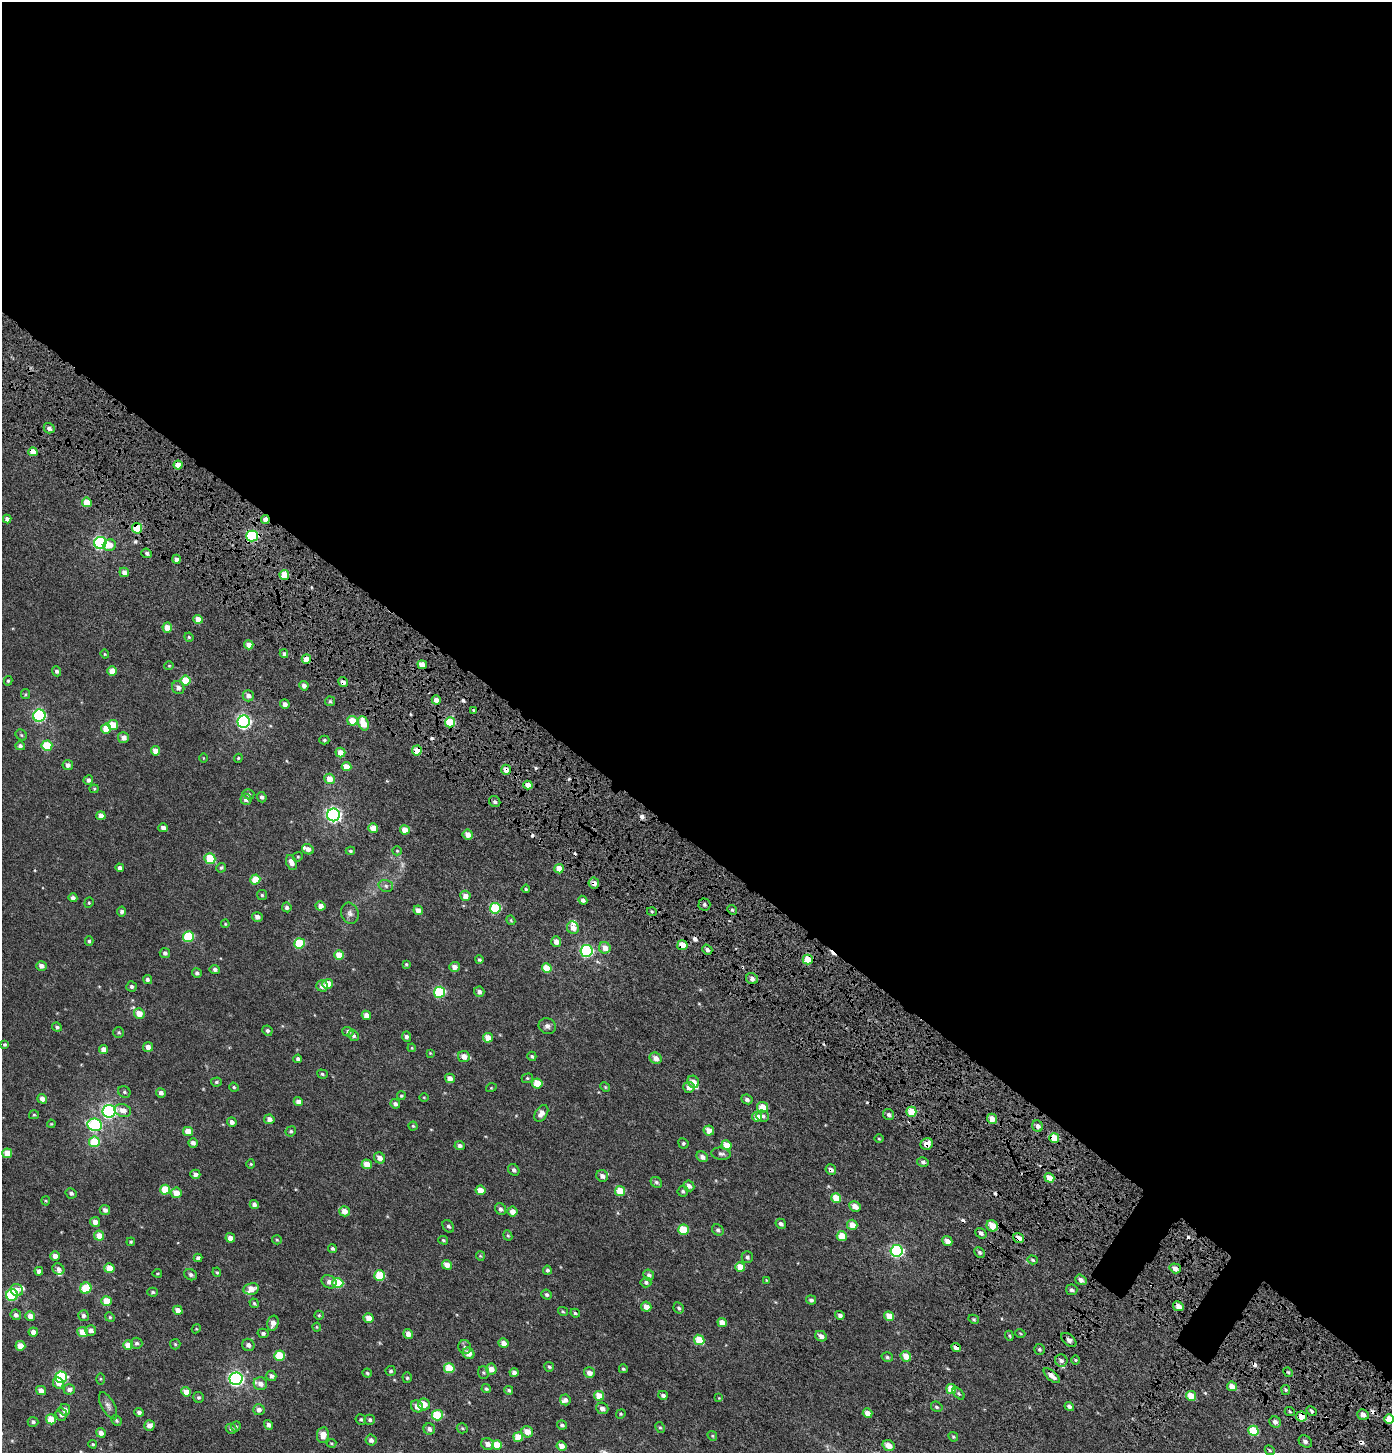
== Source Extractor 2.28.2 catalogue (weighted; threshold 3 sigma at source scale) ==
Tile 3 of 4 x 4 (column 3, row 1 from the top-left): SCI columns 3245-4634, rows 4647-6097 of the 6412 x 6360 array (HDU 1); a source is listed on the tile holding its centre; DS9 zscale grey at full resolution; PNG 1394 x 1455 px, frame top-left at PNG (2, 2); each listed source drawn as its Kron ellipse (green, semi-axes under 4 px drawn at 4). Shown black and unused: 59% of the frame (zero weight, under 8 of 15 exposures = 14% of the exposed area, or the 3 px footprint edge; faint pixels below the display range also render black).
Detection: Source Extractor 2.28.2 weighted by HDU 2 'WHT'; one run over the whole footprint, this tile lists its part. Background -3.45e-04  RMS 0.0016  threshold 0.0067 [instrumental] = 3 sigma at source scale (4.09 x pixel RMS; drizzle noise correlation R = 1.36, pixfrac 0.8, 0.0396/0.0396 arcsec/px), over >= 5 px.
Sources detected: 418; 16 cosmic-ray / hot-pixel residue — neither listed nor drawn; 7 inside a brighter listed object's ellipse — not listed separately; the other 395 listed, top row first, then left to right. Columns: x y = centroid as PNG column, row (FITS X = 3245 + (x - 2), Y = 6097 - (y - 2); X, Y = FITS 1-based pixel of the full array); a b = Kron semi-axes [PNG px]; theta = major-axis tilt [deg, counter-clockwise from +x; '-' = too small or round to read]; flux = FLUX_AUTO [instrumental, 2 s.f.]
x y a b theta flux
49 428 5 5 - 0.57
33 452 4 4 - 1.7
178 465 4 4 - 1.7
87 502 5 5 - 1.9
7 519 4 4 - 0.52
265 520 4 4 - 0.99
137 528 5 5 - 4.6
252 536 6 5 - 15
100 543 6 6 - 20
110 545 6 5 - 1.2
147 553 5 4 - 0.35
176 559 4 4 - 0.58
124 572 5 4 - 0.64
284 575 5 5 - 2.3
198 619 4 4 - 1.4
167 627 5 5 - 1.3
189 637 5 4 - 0.17
249 645 4 4 - 1.1
105 654 4 4 - 0.15
284 654 4 4 - 0.28
306 659 5 4 - 1.7
422 665 5 4 - 1.1
169 666 4 4 - 0.15
57 671 5 4 - 0.35
112 671 4 4 - 1.8
186 680 5 5 - 3.8
8 681 5 4 - 0.19
343 682 5 4 - 0.7
304 686 5 4 - 0.57
178 688 7 6 - 0.56
25 694 5 4 - 0.15
248 696 6 5 - 0.61
436 700 4 4 - 0.72
330 701 5 5 - 0.2
285 704 5 4 - 0.6
474 710 3 3 - 0.14
39 716 6 6 - 17
352 721 5 5 - 2.5
244 722 6 6 - 28
450 722 5 5 - 4.9
363 723 7 5 -71 2.3
113 725 5 5 - 2.5
106 728 5 5 - 2.4
21 735 6 5 - 0.21
123 738 5 5 - 0.75
324 740 5 4 - 0.22
20 746 5 4 - 0.37
47 746 5 5 - 4.9
155 751 4 4 - 1.2
417 751 5 5 - 2
340 753 5 5 - 1.4
203 758 5 3 - 0.1
238 758 4 4 - 0.15
68 765 5 5 - 0.52
347 767 5 4 - 1.7
506 770 5 4 - 0.94
329 779 5 5 - 1.7
88 780 5 5 - 0.45
528 785 4 4 - 1.1
94 789 4 4 - 0.15
248 794 6 5 - 0.26
262 797 5 4 - 0.35
246 799 5 5 - 0.56
495 802 6 5 - 0.32
333 815 6 6 - 33
101 816 4 4 - 0.78
163 828 4 4 - 0.5
373 828 5 4 - 1.6
405 830 5 4 - 1.5
468 835 5 5 - 1.1
308 849 6 5 - 0.61
350 851 5 4 - 0.23
397 851 5 4 - 0.16
298 857 5 4 - 0.17
210 858 5 5 - 4.4
291 863 8 5 -68 0.77
120 868 4 4 - 0.45
221 868 5 4 - 0.24
559 869 5 4 - 1.6
255 879 5 5 - 2.8
594 883 5 5 - 0.78
386 886 7 5 -16 0.35
526 889 4 4 - 0.23
262 895 5 5 - 0.21
465 896 5 5 - 0.92
73 898 4 4 - 0.48
583 900 4 4 - 0.41
89 903 5 4 - 0.17
704 904 6 6 - 0.37
320 906 5 4 - 0.84
287 907 5 4 - 0.35
495 908 5 5 - 7.2
418 910 5 4 - 0.77
732 910 5 4 - 0.22
122 912 5 4 - 0.35
652 912 5 3 - 0.17
350 913 11 8 -71 0.57
257 917 5 5 - 0.67
511 920 5 4 - 0.16
225 924 4 3 - 0.13
573 928 6 5 - 1
188 936 5 5 - 7.1
89 941 4 4 - 0.23
556 942 5 5 - 0.88
299 943 5 5 - 6.2
682 945 5 5 - 2.2
605 948 6 5 - 1.1
707 949 5 4 - 0.45
586 951 6 6 - 18
165 953 5 5 - 0.38
339 955 5 4 - 2.1
808 959 5 5 - 3.2
479 960 4 4 - 0.23
406 964 3 3 - 0.15
41 966 5 5 - 0.67
454 967 5 5 - 0.73
547 968 5 5 - 2.5
215 969 5 4 - 0.34
197 973 5 4 - 0.34
752 979 6 5 - 0.54
147 980 5 4 - 0.33
328 984 5 5 - 2.5
322 986 6 5 - 0.58
131 987 5 5 - 0.34
439 992 5 5 - 9.5
479 992 5 5 - 0.51
139 1013 5 5 - 1.5
366 1015 5 4 - 0.84
547 1026 9 8 - 0.51
57 1027 5 4 - 0.25
267 1031 5 5 - 0.31
119 1032 5 5 - 0.2
348 1032 5 5 - 0.37
354 1036 5 5 - 0.32
406 1037 5 4 - 0.36
488 1038 5 4 - 1.4
5 1044 4 4 - 0.21
148 1047 5 4 - 0.81
412 1048 4 4 - 0.13
104 1049 4 4 - 0.96
430 1053 4 4 - 0.1
464 1056 6 5 - 1
532 1056 5 4 - 0.24
656 1058 6 5 - 0.75
298 1059 4 4 - 0.32
322 1074 5 4 - 0.2
450 1078 5 4 - 0.93
527 1078 6 4 20 0.2
216 1082 5 4 - 0.23
693 1082 6 5 - 1.1
537 1083 5 5 - 3.4
234 1087 5 4 - 0.19
605 1087 5 4 - 0.17
689 1087 5 5 - 0.88
491 1088 5 3 - 0.12
124 1092 6 5 - 0.24
161 1093 5 4 - 0.51
401 1096 4 4 - 0.17
424 1097 4 3 - 0.11
42 1099 5 4 - 0.81
747 1099 6 4 -25 0.41
298 1102 5 4 - 0.74
395 1104 5 4 - 0.41
762 1107 5 5 - 2.1
123 1110 8 6 -16 1
109 1111 6 6 - 29
911 1112 5 5 - 3.4
541 1113 9 6 57 0.96
34 1115 5 4 - 0.16
888 1115 6 5 - 0.42
763 1116 6 5 - 0.33
757 1117 5 5 - 1.2
269 1119 5 4 - 0.61
992 1119 5 5 - 1.6
232 1122 5 4 - 0.5
51 1124 4 4 - 0.13
95 1125 7 6 - 14
413 1126 4 4 - 0.16
1038 1126 6 5 - 0.63
709 1130 5 5 - 1.2
291 1131 5 5 - 0.26
188 1132 5 4 - 1.7
1054 1138 5 5 - 2.9
879 1139 5 3 - 0.13
94 1142 5 5 - 4.5
193 1143 5 4 - 0.5
683 1143 5 5 - 0.22
927 1144 6 5 - 1.2
727 1145 5 5 - 2.1
460 1146 5 4 - 0.41
7 1153 5 5 - 2.1
721 1154 10 6 -7 0.4
702 1157 6 5 - 0.53
380 1158 6 5 - 0.86
923 1162 6 5 - 0.36
251 1164 4 4 - 0.14
367 1164 5 4 - 1.5
514 1170 6 5 - 0.39
831 1170 5 5 - 0.54
195 1174 5 4 - 0.55
602 1176 6 5 - 0.62
1049 1178 5 4 - 1.4
656 1182 6 5 - 0.29
689 1186 6 5 - 0.58
165 1190 5 5 - 3.7
480 1190 5 4 - 1.6
620 1191 5 5 - 2.8
683 1191 5 5 - 0.23
71 1193 6 5 - 0.36
176 1193 5 5 - 1.5
836 1198 5 4 - 2.5
46 1201 4 4 - 0.14
254 1204 5 4 - 0.42
855 1206 6 5 - 1.2
501 1209 6 5 - 0.38
105 1210 5 5 - 0.52
344 1211 5 5 - 1.1
512 1212 5 5 - 0.95
95 1222 5 4 - 0.84
781 1224 5 4 - 0.42
852 1225 5 5 - 1.4
448 1226 7 5 -52 0.32
992 1226 6 5 - 2.2
683 1230 5 5 - 4.3
718 1230 6 5 - 0.33
981 1233 6 4 -36 0.43
508 1235 5 4 - 0.17
99 1236 5 5 - 1.5
842 1236 5 5 - 2.7
230 1238 5 4 - 0.87
1018 1238 6 4 -37 0.97
277 1240 5 4 - 0.16
443 1240 5 4 - 0.18
947 1241 5 4 - 0.97
131 1242 4 3 - 0.15
332 1249 4 4 - 0.27
897 1251 6 6 - 18
979 1252 5 5 - 0.29
55 1256 5 5 - 0.79
480 1256 5 4 - 0.14
747 1257 6 5 - 0.34
198 1258 4 4 - 0.37
1033 1260 5 4 - 0.23
447 1265 5 4 - 1.2
740 1267 5 5 - 2.1
109 1268 5 5 - 1.5
1175 1268 6 5 - 0.78
58 1269 6 5 - 0.51
547 1270 4 4 - 0.29
39 1271 4 4 - 0.56
217 1272 5 4 - 0.15
157 1273 5 2 - 0.13
191 1275 6 5 - 0.35
649 1275 6 5 - 0.38
380 1276 5 5 - 4.9
766 1280 4 3 - 0.11
1081 1280 6 5 - 0.59
329 1282 8 6 -30 0.67
646 1282 5 5 - 0.3
338 1283 5 5 - 6.3
86 1288 6 5 - 4.6
251 1289 8 5 11 1.4
17 1290 6 6 - 0.8
1072 1290 6 5 - 0.37
153 1292 5 4 - 0.22
547 1294 5 5 - 0.28
12 1295 6 5 - 12
811 1300 5 4 - 0.35
106 1301 5 5 - 2
254 1303 5 4 - 0.2
1178 1306 5 5 - 0.98
646 1307 5 5 - 1
679 1308 6 5 - 0.24
178 1310 5 4 - 1
563 1311 5 4 - 0.15
575 1313 5 4 - 0.19
16 1315 5 5 - 0.47
319 1315 5 4 - 0.18
840 1315 5 4 - 0.4
30 1316 5 5 - 0.96
83 1316 5 5 - 0.43
889 1316 5 4 - 1.4
110 1317 5 4 - 0.18
369 1318 5 5 - 1.5
974 1319 5 4 - 0.18
273 1323 8 5 76 0.89
722 1323 5 4 - 1.2
317 1327 4 4 - 0.14
196 1329 5 3 - 0.13
91 1330 5 5 - 0.68
33 1332 5 4 - 0.86
83 1332 5 5 - 2
263 1333 5 5 - 0.32
1020 1333 5 3 - 0.12
408 1334 5 4 - 0.76
821 1336 6 5 - 0.7
1009 1336 5 4 - 0.18
699 1340 5 5 - 3.1
1069 1340 9 5 -42 0.45
137 1343 6 5 - 0.32
504 1343 5 4 - 0.8
175 1344 5 5 - 0.19
128 1345 5 5 - 1.8
248 1345 6 6 - 0.51
20 1346 5 5 - 1.7
465 1347 7 6 - 0.35
956 1348 5 4 - 0.85
1039 1349 5 5 - 0.22
469 1353 6 5 - 1.1
280 1356 5 5 - 4
906 1356 5 5 - 1.6
887 1357 6 4 -17 0.24
1076 1360 5 3 - 0.15
1061 1361 6 6 - 0.44
549 1367 5 5 - 0.22
449 1368 5 5 - 3.2
491 1369 5 5 - 1.1
623 1369 4 4 - 0.2
391 1371 5 5 - 0.24
1288 1372 5 4 - 0.19
367 1373 5 4 - 0.2
483 1373 6 5 - 0.23
514 1373 4 4 - 0.57
589 1373 5 5 - 0.88
271 1376 5 5 - 0.48
1052 1376 10 4 -41 0.85
61 1377 6 5 - 11
407 1378 5 4 - 0.2
100 1379 6 4 90 0.15
236 1379 6 6 - 32
58 1383 6 5 - 0.96
260 1384 7 6 - 0.76
1232 1386 5 4 - 1.1
69 1389 6 5 - 0.47
486 1389 4 4 - 0.25
951 1389 5 5 - 2.2
509 1390 4 4 - 0.27
1286 1390 5 4 - 0.19
41 1391 5 4 - 0.86
186 1392 5 4 - 1.4
959 1394 7 4 -45 0.25
663 1395 5 4 - 0.39
599 1396 5 5 - 1.8
1191 1396 5 4 - 1.6
198 1397 6 5 - 0.27
719 1398 4 4 - 0.13
565 1400 5 5 - 0.52
424 1404 6 5 - 1.6
108 1406 15 6 -61 0.61
417 1406 6 5 - 1
937 1407 6 5 - 0.28
1069 1407 5 4 - 0.38
602 1408 6 5 - 0.59
65 1410 6 5 - 0.85
259 1410 5 5 - 0.54
1312 1411 5 4 - 0.25
139 1412 5 4 - 0.39
1290 1412 5 3 - 0.15
868 1413 5 4 - 1.1
61 1414 6 5 - 0.53
621 1414 5 4 - 0.17
437 1415 5 5 - 5.5
1363 1415 6 5 - 1
1301 1416 5 5 - 1.8
51 1419 5 5 - 2.4
361 1419 5 5 - 0.21
1389 1419 5 4 - 2.5
116 1420 5 4 - 0.24
370 1420 5 5 - 0.26
33 1422 5 5 - 0.36
1275 1422 6 5 - 0.61
149 1425 5 5 - 0.86
269 1425 5 4 - 0.47
562 1425 5 4 - 0.31
236 1426 5 4 - 0.21
462 1428 5 5 - 0.2
660 1428 6 4 -60 0.21
231 1429 6 4 -30 0.39
429 1429 6 5 - 0.49
1253 1431 5 5 - 4
527 1432 6 5 - 1.4
101 1433 5 4 - 0.68
323 1435 8 6 83 1.3
712 1436 5 4 - 0.16
518 1437 5 5 - 2.5
953 1437 5 4 - 0.19
371 1440 5 5 - 0.54
1305 1442 7 5 -35 0.49
331 1443 5 4 - 0.16
93 1444 4 3 - 0.18
487 1444 6 5 - 0.78
497 1445 5 4 - 2.3
888 1445 6 5 - 1.2
561 1446 5 4 - 1.1
1270 1450 5 4 - 0.19
Overlapping masked pixels (flux is a lower limit): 21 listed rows (the first 20) at x y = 33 452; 178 465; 265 520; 137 528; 252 536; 306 659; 343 682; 450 722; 417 751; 506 770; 594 883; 682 945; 808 959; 1054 1138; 927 1144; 831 1170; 1018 1238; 1175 1268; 956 1348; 1301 1416
Isophote crosses this tile's border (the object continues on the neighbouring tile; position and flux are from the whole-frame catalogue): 1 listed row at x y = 1389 1419